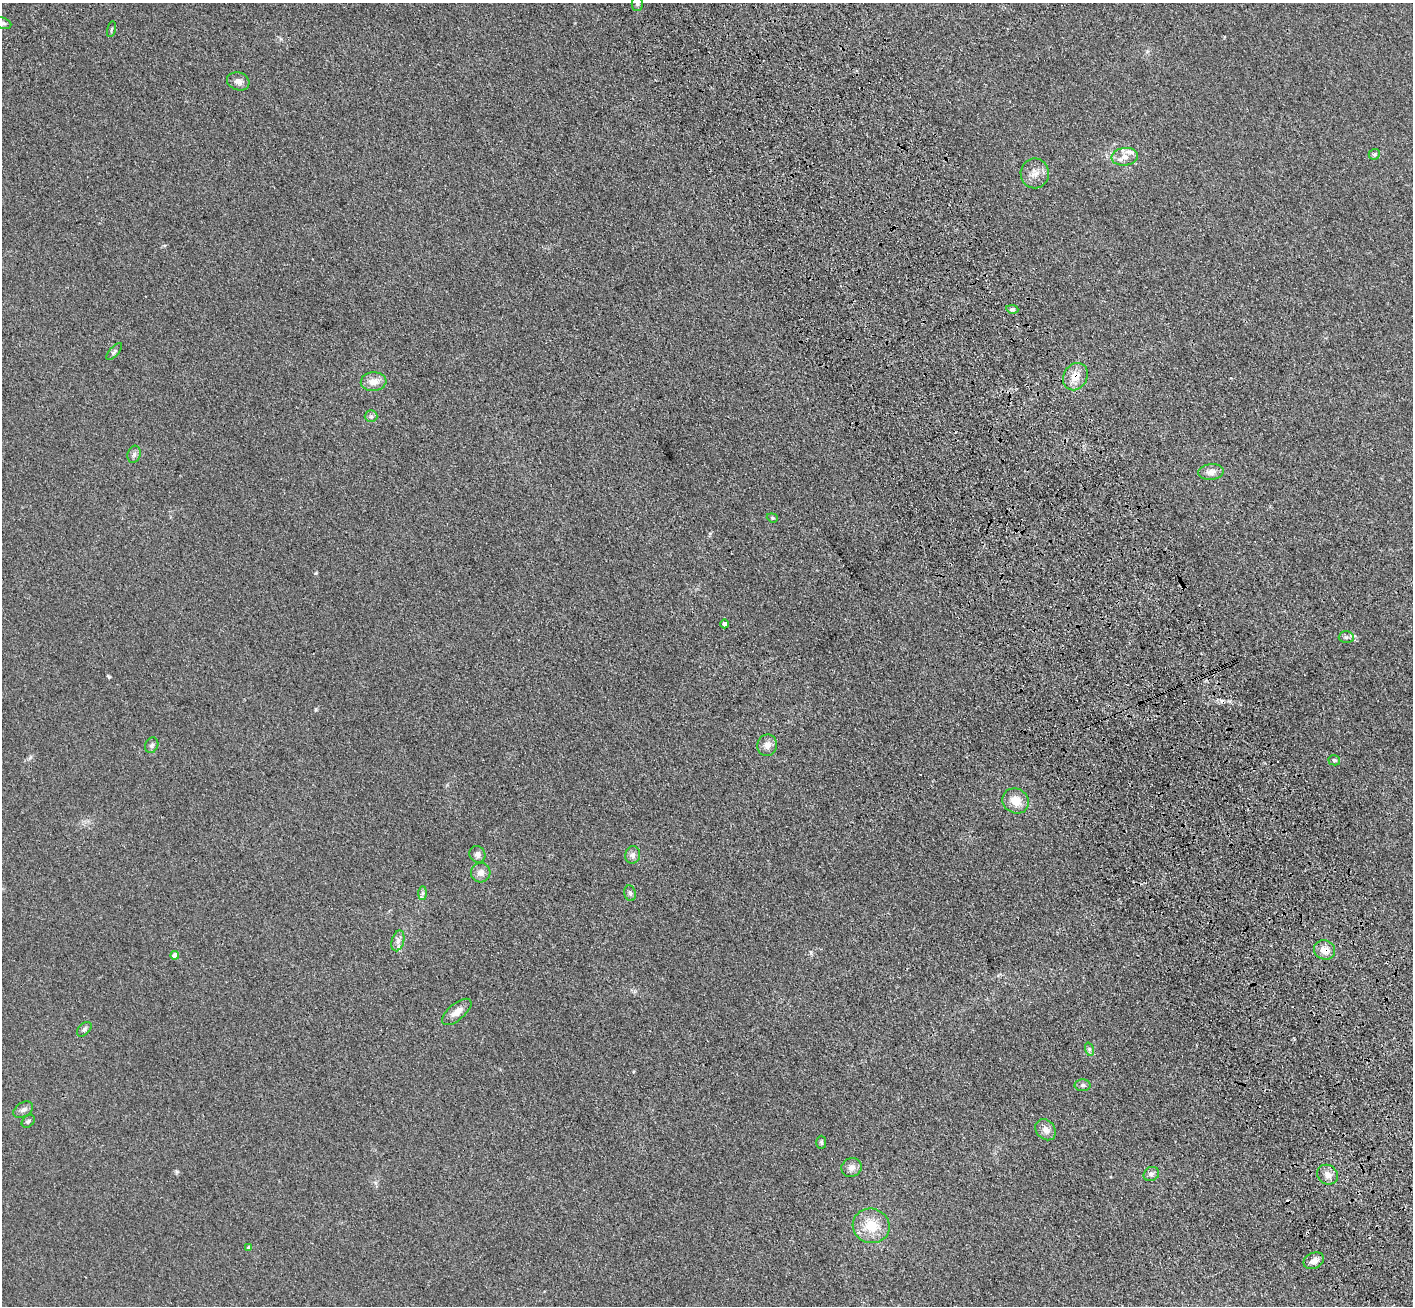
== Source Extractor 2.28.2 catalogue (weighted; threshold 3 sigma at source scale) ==
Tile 6 of 4 x 4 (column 2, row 2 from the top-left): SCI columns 1519-2929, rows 2822-4125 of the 5856 x 5772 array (HDU 1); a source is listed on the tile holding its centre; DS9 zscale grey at full resolution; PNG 1415 x 1308 px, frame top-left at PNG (2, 3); each listed source drawn as its Kron ellipse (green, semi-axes under 4 px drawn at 4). Shown black and unused: <1% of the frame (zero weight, under 3 of 4 exposures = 6% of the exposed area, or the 3 px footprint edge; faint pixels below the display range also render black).
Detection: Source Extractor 2.28.2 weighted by HDU 2 'WHT'; one run over the whole footprint, this tile lists its part. Background 0.095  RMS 0.0072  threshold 0.0323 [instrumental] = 3 sigma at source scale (4.5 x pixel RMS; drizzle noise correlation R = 1.50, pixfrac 1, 0.05/0.05 arcsec/px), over >= 5 px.
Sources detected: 46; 3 cosmic-ray / hot-pixel residue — neither listed nor drawn; the other 43 listed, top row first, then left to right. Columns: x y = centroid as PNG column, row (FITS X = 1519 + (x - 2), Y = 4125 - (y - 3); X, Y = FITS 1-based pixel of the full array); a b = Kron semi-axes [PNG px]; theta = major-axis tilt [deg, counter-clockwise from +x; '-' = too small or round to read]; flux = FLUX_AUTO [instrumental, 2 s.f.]
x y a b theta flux
637 3 7 5 90 1.6
3 23 9 5 -17 1.7
111 29 8 3 77 0.79
238 81 11 9 -19 3.6
1374 154 6 5 - 1.3
1125 157 13 9 7 6.2
1035 173 15 14 - 6.6
1012 309 6 4 -9 1.3
114 352 11 4 48 1.4
1075 377 14 11 60 9
374 382 13 9 4 6.7
371 416 6 6 - 1.5
134 454 9 6 74 2.1
1211 472 12 7 5 4.7
772 518 6 4 -21 0.82
724 624 4 4 - 2
1346 637 7 6 - 1.8
152 745 8 6 65 1.6
767 745 11 10 - 4.4
1334 760 6 5 - 1.3
1016 801 14 12 -33 9.6
477 854 8 7 - 2.9
633 855 9 7 75 2.7
481 872 10 9 - 4.1
423 893 7 4 90 1.4
630 893 8 5 -74 1.7
398 941 10 6 74 3
1325 950 11 9 -26 6.6
175 955 4 4 - 6.6
457 1012 18 8 41 5.8
84 1029 9 5 45 1.7
1089 1049 7 4 -72 1.4
1083 1085 8 6 0 1.6
23 1110 11 7 31 2.5
28 1121 7 5 44 1.4
1046 1130 11 9 -48 4.6
821 1142 7 5 89 1.2
851 1167 10 9 - 3.9
1151 1174 8 7 - 2.3
1328 1175 11 9 -41 5
871 1226 18 17 - 17
249 1248 4 4 - 3.1
1314 1261 11 7 24 4.4
Overlapping masked pixels (flux is a lower limit): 2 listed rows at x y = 1075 377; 1325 950
Isophote crosses this tile's border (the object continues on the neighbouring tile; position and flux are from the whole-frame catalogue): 2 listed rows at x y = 637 3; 3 23
Unlisted compact peaks at least as high as the median listed source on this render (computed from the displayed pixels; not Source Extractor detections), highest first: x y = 109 677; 316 573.